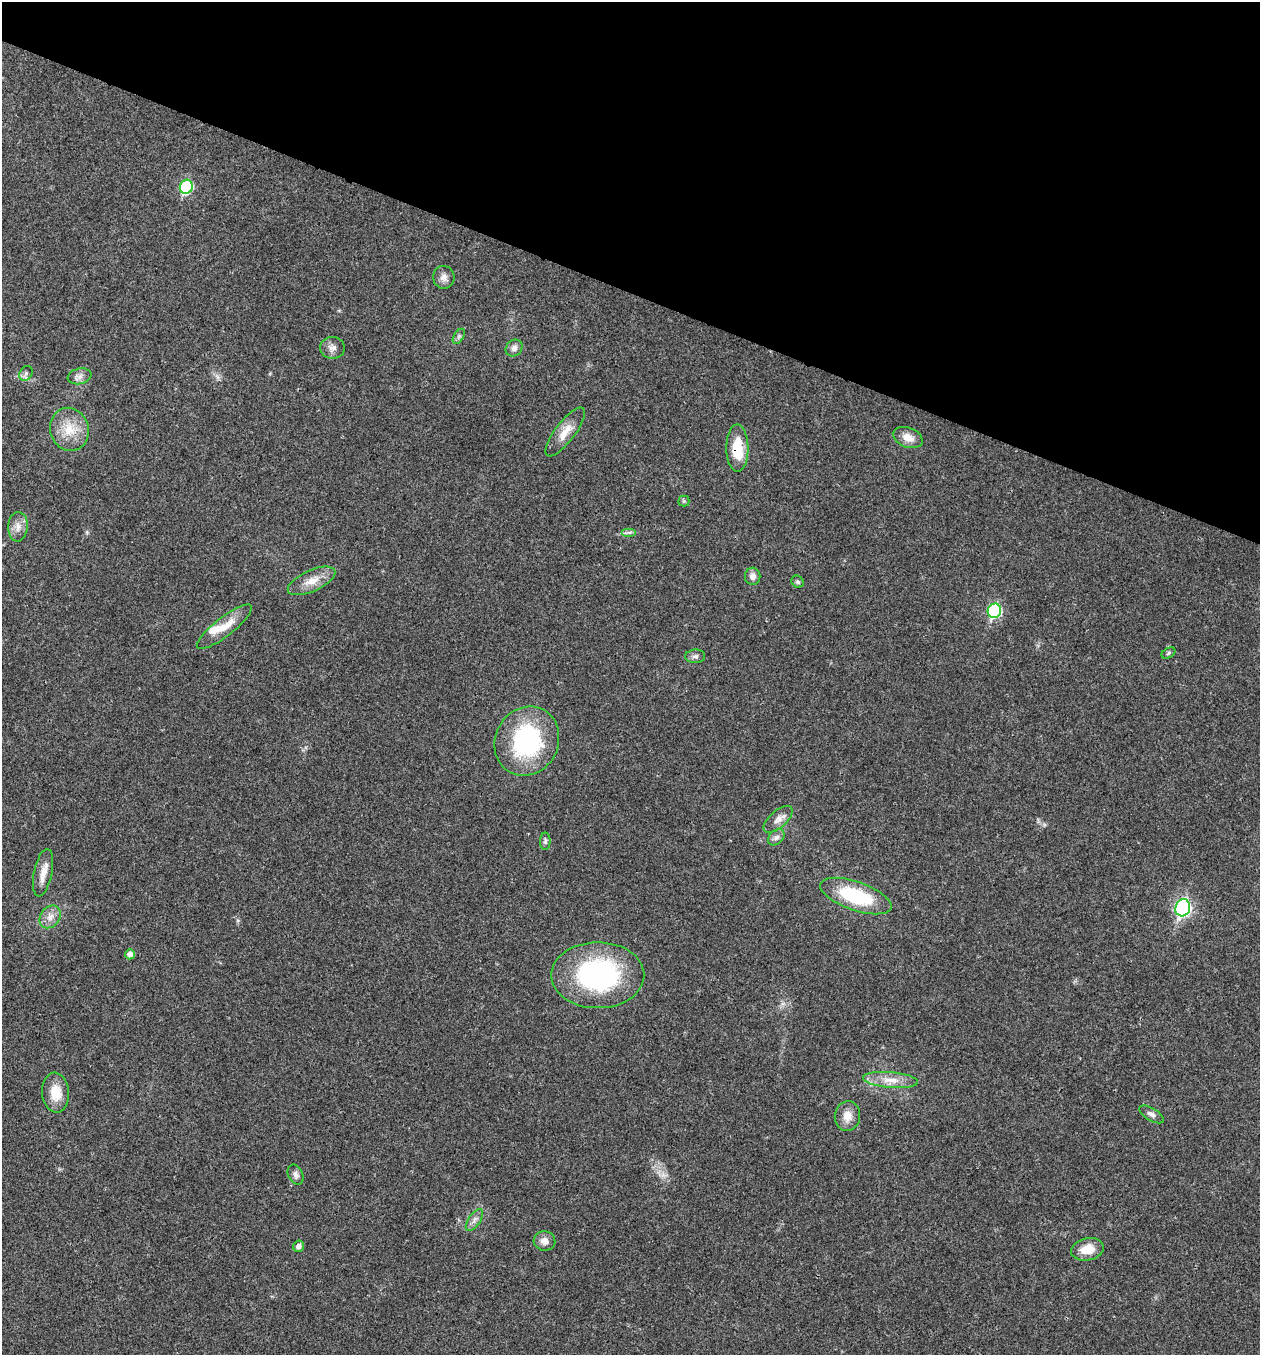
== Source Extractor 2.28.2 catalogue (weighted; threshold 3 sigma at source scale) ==
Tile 2 of 4 x 4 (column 2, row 1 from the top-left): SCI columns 1525-2782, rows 4061-5413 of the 5432 x 5418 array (HDU 1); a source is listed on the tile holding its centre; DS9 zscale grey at full resolution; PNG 1262 x 1357 px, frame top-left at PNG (2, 2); each listed source drawn as its Kron ellipse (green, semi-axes under 4 px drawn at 4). Shown black and unused: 22% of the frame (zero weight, under 3 of 4 exposures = <1% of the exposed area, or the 3 px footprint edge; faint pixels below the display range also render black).
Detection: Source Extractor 2.28.2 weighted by HDU 2 'WHT'; one run over the whole footprint, this tile lists its part. Background 0.0224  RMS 0.0041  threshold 0.0183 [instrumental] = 3 sigma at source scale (4.5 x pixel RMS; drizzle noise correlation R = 1.50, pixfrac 1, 0.05/0.05 arcsec/px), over >= 5 px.
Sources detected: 41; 1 inside a brighter listed object's ellipse — not listed separately; the other 40 listed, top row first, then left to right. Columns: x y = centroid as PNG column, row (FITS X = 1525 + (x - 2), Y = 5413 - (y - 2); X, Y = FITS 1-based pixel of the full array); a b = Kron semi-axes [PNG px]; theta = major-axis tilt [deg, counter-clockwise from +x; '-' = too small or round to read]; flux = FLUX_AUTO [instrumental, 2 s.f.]
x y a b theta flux
186 187 7 6 - 36
444 277 11 10 - 2.6
459 336 8 5 59 0.95
332 348 12 11 - 2.5
514 348 9 7 43 1.9
26 373 8 6 55 1.2
79 376 12 8 11 2.1
69 429 22 19 -72 9.8
565 432 30 10 53 6.2
908 437 15 9 -20 4.2
737 448 24 11 -90 12
684 501 5 5 - 0.68
18 527 15 9 86 3.2
629 532 7 4 0 0.91
753 576 8 8 - 2.4
311 581 25 10 24 5.9
798 582 6 5 - 0.83
994 611 7 6 - 43
224 627 34 9 38 7.4
1168 653 7 5 29 0.76
695 656 10 6 4 1.4
527 741 35 31 62 48
778 819 18 8 41 3.1
776 837 9 6 44 1.6
545 841 8 5 -89 0.97
43 873 24 9 78 4.5
856 896 37 14 -19 30
1183 908 9 7 74 83
50 917 12 9 54 3.3
130 954 5 5 - 1.9
598 975 46 33 0 67
890 1080 27 8 -5 6.1
56 1093 20 13 -84 7.9
1151 1114 14 6 -31 1.8
847 1116 15 12 83 4.4
296 1175 10 7 -62 1.7
474 1220 13 6 56 1.8
544 1241 11 9 -13 2.9
299 1246 6 5 - 1.7
1087 1249 16 11 11 6.5
Overlapping masked pixels (flux is a lower limit): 1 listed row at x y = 737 448